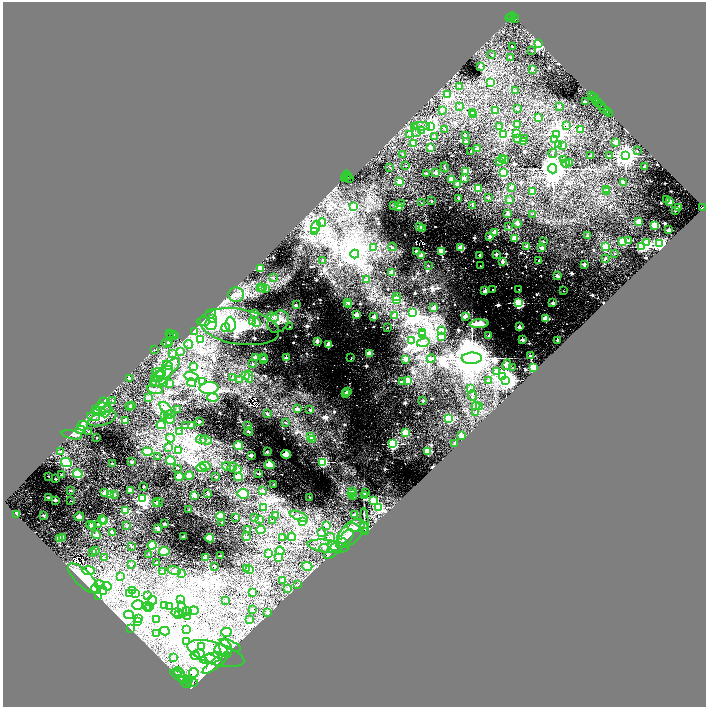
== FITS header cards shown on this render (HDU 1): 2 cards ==
NAXIS1  =                 2814
NAXIS2  =                 2817

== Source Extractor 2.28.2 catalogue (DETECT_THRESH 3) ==
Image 2814 x 2817 px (HDU 1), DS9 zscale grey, zoomed out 1/4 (1 PNG px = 4 x 4 image px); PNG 708 x 709 px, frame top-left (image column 4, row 2817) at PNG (3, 2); each listed source drawn as its Kron ellipse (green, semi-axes under 4 px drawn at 4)
Background 1.34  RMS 0.11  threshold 0.334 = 3 sigma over >= 5 px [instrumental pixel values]
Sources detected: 1605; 740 cannot appear on this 1/4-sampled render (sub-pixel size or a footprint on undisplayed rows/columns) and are neither listed nor drawn; of the other 865, the 500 brightest by FLUX_AUTO listed and drawn (365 fainter detections omitted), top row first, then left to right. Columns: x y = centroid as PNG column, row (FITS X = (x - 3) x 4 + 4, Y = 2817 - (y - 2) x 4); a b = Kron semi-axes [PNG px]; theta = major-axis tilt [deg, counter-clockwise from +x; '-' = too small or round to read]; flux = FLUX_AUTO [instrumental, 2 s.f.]
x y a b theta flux
511 17 4 2 - 2100
510 18 4 1 - 1300
515 18 4 2 - 3400
539 43 2 2 - 31000
512 47 3 2 - 77
531 50 2 1 - 97
492 54 2 2 - 140
511 57 2 2 - 170
481 67 2 2 - 370
532 70 2 1 - 330
490 82 2 2 - 4200
459 87 2 1 - 120
515 91 2 1 - 180
447 95 2 2 - 13000
592 96 3 1 - 1100
594 98 5 1 - 910
596 100 2 1 - 230
585 102 2 1 - 370
597 102 2 1 - 390
599 102 2 1 - 650
460 106 2 1 - 150
559 106 2 2 - 280
602 106 2 2 - 870
604 108 3 1 - 1300
517 109 2 1 - 300
442 110 3 2 - 100
496 111 2 2 - 930
607 111 2 1 - 390
472 113 2 2 - 380
473 114 2 1 - 180
610 114 2 1 - 130
538 118 2 2 - 1300
517 125 2 2 - 540
566 125 2 2 - 130
422 126 8 2 -1 120
430 126 3 2 - 34000
499 126 2 1 - 270
415 127 3 2 - 80
444 129 2 1 - 98
580 130 2 2 - 1100
421 131 3 2 - 280
417 132 2 2 - 100
517 133 2 2 - 640
410 134 2 2 - 430
504 134 3 2 - 23000
556 134 3 2 - 34000
465 135 2 2 - 380
434 137 2 2 - 290
525 138 2 1 - 98
518 139 2 1 - 430
554 140 3 2 - 400
523 141 2 1 - 480
466 142 2 1 - 270
615 142 2 2 - 1100
413 144 2 2 - 200
559 145 2 2 - 120
562 146 2 2 - 120
430 147 3 2 - 1200
477 149 2 2 - 530
471 151 2 1 - 350
637 151 2 1 - 110
553 153 4 2 - 120
403 154 2 1 - 130
625 155 3 3 - 100000
591 156 2 1 - 360
609 156 2 1 - 260
503 158 2 1 - 190
505 159 2 2 - 670
503 160 2 2 - 560
563 160 2 1 - 160
500 162 2 1 - 470
569 162 2 2 - 1700
566 164 4 2 - 260
406 166 2 1 - 130
645 166 2 1 - 270
390 167 2 1 - 79
445 167 5 2 - 80
552 169 5 4 - 150000
466 171 2 2 - 7700
426 173 2 1 - 230
436 173 2 2 - 1500
503 173 2 2 - 21000
346 175 5 2 - 2500
349 177 2 2 - 1200
344 178 2 1 - 310
350 178 3 1 - 1500
464 178 2 2 - 400
451 180 2 2 - 1800
400 181 3 2 - 970
623 182 2 1 - 97
458 184 2 2 - 1600
511 187 4 3 - 100
478 188 3 3 - 2000
607 189 2 2 - 79
532 192 2 2 - 940
606 192 2 2 - 74
459 198 2 1 - 320
488 198 2 2 - 160
666 199 2 1 - 83
509 200 2 1 - 250
432 201 2 1 - 160
670 202 2 2 - 1800
402 203 2 1 - 88
422 203 2 1 - 100
394 205 2 2 - 460
473 205 2 1 - 120
353 206 2 2 - 7100
399 207 2 2 - 1800
703 207 2 1 - 120
679 208 2 2 - 1400
675 211 2 1 - 170
508 214 2 2 - 710
533 214 2 1 - 87
322 222 4 2 - 140
638 222 2 2 - 950
517 223 2 2 - 980
655 225 2 2 - 7500
509 226 2 2 - 94
316 227 6 3 65 590
420 227 3 2 - 1200
423 229 2 2 - 410
669 230 2 2 - 790
315 231 3 3 - 270
494 232 2 2 - 1500
490 236 2 2 - 640
588 236 2 2 - 440
515 238 2 2 - 1400
628 240 2 2 - 210
623 241 2 2 - 9300
543 242 2 1 - 93
646 243 2 2 - 18000
659 243 3 2 - 40000
527 246 2 2 - 480
392 247 4 3 - 81
605 247 2 2 - 3800
641 247 2 2 - 22000
373 248 2 2 - 550
461 248 2 2 - 6000
542 248 2 2 - 510
416 251 2 2 - 670
441 251 2 2 - 7600
355 254 4 2 - 92
496 254 2 2 - 470
615 254 2 1 - 180
421 255 2 2 - 980
480 255 2 1 - 510
605 258 2 2 - 150
539 260 2 1 - 180
323 261 2 1 - 100
502 262 2 2 - 910
584 264 2 1 - 360
428 266 2 1 - 100
480 266 2 1 - 89
260 268 2 2 - 8000
392 273 2 2 - 1800
557 276 2 2 - 580
273 278 2 2 - 83
367 280 2 2 - 420
262 287 2 2 - 170
261 288 2 2 - 76
266 289 2 2 - 260
493 290 2 1 - 160
519 290 2 1 - 100
485 291 2 2 - 1100
564 291 2 1 - 75
236 295 7 7 - 400
397 296 2 2 - 190
397 300 2 2 - 5500
348 302 2 2 - 510
518 303 3 2 - 29000
553 303 2 2 - 690
349 304 2 1 - 400
296 305 2 1 - 330
434 308 2 2 - 860
255 313 2 2 - 1100
413 313 3 2 - 23000
210 314 6 2 33 73
357 315 2 2 - 2000
394 316 2 2 - 560
465 316 2 2 - 710
273 317 6 4 -19 210
374 317 2 2 - 1100
213 318 2 2 - 180
546 319 2 2 - 3800
252 321 2 2 - 440
203 322 7 3 2 130
256 322 3 2 - 840
278 322 12 9 49 1200
211 324 6 6 - 350
230 324 7 5 -88 710
479 324 9 3 1 5600
239 327 40 17 -8 2500
290 327 2 2 - 75
519 327 2 2 - 960
225 328 4 4 - 340
387 328 2 1 - 91
195 331 2 1 - 590
441 331 3 2 - 330
170 333 4 1 - 490
423 333 2 2 - 120
173 334 2 1 - 880
172 335 5 1 - 600
174 335 2 2 - 1400
423 335 2 2 - 1100
489 335 2 2 - 600
442 337 2 2 - 2000
201 339 2 2 - 9100
412 340 4 2 - 83
522 340 2 2 - 620
557 340 2 1 - 430
317 341 2 2 - 1000
170 342 3 2 - 330
423 342 6 2 14 130
167 343 5 2 - 84
189 344 4 3 - 110
328 345 2 2 - 3200
154 350 2 1 - 74
180 352 3 2 - 100
172 353 4 2 - 89
369 354 2 2 - 3500
530 356 2 2 - 380
255 357 2 1 - 440
263 358 2 2 - 85
286 358 2 2 - 960
351 358 2 1 - 130
472 358 10 5 1 450000
264 359 2 2 - 510
405 359 2 2 - 2200
431 359 4 2 - 180
252 364 2 1 - 240
507 364 5 3 - 1900
168 365 5 2 - 110
193 366 4 2 - 98
513 368 2 1 - 130
533 368 2 2 - 18000
167 370 16 6 42 560
496 372 2 2 - 1100
159 373 7 3 -13 150
159 375 4 2 - 150
246 375 3 3 - 95
162 376 13 6 44 580
503 376 2 2 - 13000
191 377 7 3 -13 250
249 377 6 4 -83 200
129 378 3 2 - 110
154 378 2 2 - 180
233 378 2 1 - 280
239 379 2 2 - 88
506 380 4 3 - 110000
202 381 4 3 - 320
408 381 2 2 - 6100
489 381 2 2 - 540
402 382 2 1 - 340
154 383 2 1 - 120
163 383 4 3 - 520
192 383 4 3 - 1100
170 384 3 2 - 170
209 388 9 6 2 3500
155 389 8 2 -12 100
470 389 3 2 - 830
348 392 2 2 - 1700
346 393 3 2 - 150
347 393 2 1 - 190
472 395 5 2 - 93
149 397 4 3 - 240
213 398 5 3 - 450
113 401 3 2 - 110
423 401 2 1 - 540
103 403 5 4 - 1500
132 405 4 2 - 150
476 406 4 2 - 92
129 407 3 2 - 160
479 407 2 2 - 750
104 408 8 5 -10 380
166 408 8 4 -46 220
297 409 2 2 - 710
96 410 3 3 - 75
178 410 2 1 - 160
309 410 2 1 - 130
106 411 6 5 - 270
99 412 7 2 0 200
475 413 2 1 - 95
170 414 6 3 23 180
267 414 2 2 - 260
164 415 4 2 - 370
93 417 6 3 -14 230
102 419 14 6 17 510
169 419 5 3 - 1400
448 419 2 2 - 13000
125 421 4 3 - 510
199 421 3 2 - 190
286 422 2 1 - 170
161 425 4 4 - 1300
191 425 2 2 - 160
82 426 5 5 - 660
185 426 2 1 - 95
248 426 4 2 - 89
80 430 5 4 - 200
88 431 3 1 - 75
179 431 4 2 - 100
249 432 4 2 - 170
405 433 2 2 - 15000
72 435 10 4 -11 190
461 435 2 2 - 2000
96 437 2 1 - 110
311 437 2 2 - 710
170 438 4 3 - 280
312 439 2 2 - 570
201 440 5 2 - 110
206 440 6 2 -18 120
392 444 2 2 - 30000
455 444 2 2 - 610
239 446 4 3 - 1600
168 447 4 2 - 160
60 451 3 2 - 95
179 451 4 3 - 390
428 451 2 2 - 8700
147 452 5 4 - 1900
267 452 3 2 - 230
286 454 5 4 - 1400
251 455 3 2 - 250
158 456 2 1 - 97
171 461 5 4 - 1700
66 462 5 4 - 5500
131 462 3 3 - 180
323 462 2 2 - 19000
112 464 2 2 - 110
269 465 5 4 - 1200
205 466 5 4 - 850
227 466 4 2 - 120
232 467 5 2 - 75
178 468 2 1 - 79
201 468 5 3 - 410
237 470 4 2 - 98
78 474 5 4 - 4400
259 474 3 2 - 170
62 475 3 2 - 100
189 475 4 2 - 400
48 476 2 1 - 73
179 477 4 3 - 740
216 477 2 1 - 130
239 477 4 4 - 1500
55 479 2 1 - 160
273 484 2 1 - 96
144 486 3 2 - 110
70 490 3 2 - 100
130 491 3 2 - 410
263 491 4 2 - 250
352 491 2 1 - 130
105 493 4 3 - 550
208 493 2 2 - 190
351 493 2 1 - 340
365 493 2 1 - 170
243 494 5 5 - 2500
111 495 4 3 - 1200
114 495 3 2 - 140
195 495 4 3 - 520
354 496 2 1 - 930
364 496 3 2 - 440
49 497 3 2 - 190
310 497 3 2 - 88
142 499 4 3 - 26000
55 500 3 2 - 290
373 500 2 2 - 4100
71 501 3 2 - 91
158 502 5 3 - 110
157 504 4 3 - 310
263 507 3 2 - 550
378 507 3 2 - 22000
126 510 4 3 - 1200
189 510 3 2 - 100
17 514 3 2 - 490
275 515 2 1 - 130
355 515 2 2 - 770
44 516 4 2 - 250
220 516 4 4 - 540
299 516 10 3 -24 190
79 517 5 3 - 690
236 518 4 2 - 100
254 518 3 2 - 96
102 520 4 3 - 3000
103 520 4 3 - 2600
259 520 3 2 - 120
273 521 2 1 - 110
302 521 4 2 - 220
222 522 3 2 - 86
364 522 13 1 -89 290
99 524 4 2 - 170
164 524 3 2 - 230
90 525 4 3 - 430
326 525 4 3 - 500
92 526 2 2 - 150
126 526 3 2 - 130
353 527 6 3 -18 190
158 528 4 2 - 320
364 528 5 2 - 300
247 529 2 1 - 150
261 530 4 3 - 1000
366 531 2 1 - 220
112 532 3 2 - 240
321 532 3 2 - 160
350 533 18 9 47 860
96 535 4 3 - 460
62 537 3 2 - 280
184 537 3 2 - 270
246 537 3 2 - 140
292 537 4 3 - 320
330 537 5 2 - 80
60 538 4 3 - 1200
209 538 4 4 - 3500
282 538 3 2 - 140
345 539 11 5 45 330
152 545 4 4 - 4000
132 546 3 2 - 97
328 546 21 6 -7 730
335 546 7 4 -23 590
324 548 5 2 - 98
335 548 14 5 43 1300
95 550 3 2 - 90
164 551 5 4 - 2000
280 551 4 4 - 1200
93 552 3 2 - 170
149 554 3 2 - 100
268 554 3 2 - 310
221 556 2 2 - 210
278 557 3 2 - 120
104 558 4 2 - 82
206 558 4 3 - 760
157 563 2 1 - 120
131 564 3 2 - 90
215 566 2 1 - 99
307 566 5 4 - 420
247 568 3 3 - 280
174 570 7 3 -15 200
250 570 3 3 - 370
89 571 6 4 -1 610
162 572 3 2 - 230
181 573 3 2 - 170
120 577 3 2 - 84
83 578 19 8 -45 2700
283 580 3 2 - 200
100 585 5 2 - 82
298 585 3 2 - 99
107 586 5 2 - 120
96 589 5 2 - 120
288 589 3 2 - 130
103 590 4 3 - 140
133 591 4 2 - 210
252 592 4 3 - 260
135 593 3 2 - 160
130 594 4 3 - 1000
148 595 2 1 - 75
98 596 2 2 - 110
181 599 4 3 - 45000
152 600 4 3 - 1200
226 600 3 2 - 74
138 605 5 5 - 1800
149 606 4 3 - 270
164 606 4 2 - 230
170 606 3 2 - 200
147 607 4 2 - 120
148 609 4 2 - 82
182 610 8 3 -80 200
252 610 2 1 - 75
187 611 4 3 - 280
194 611 4 3 - 420
177 612 6 4 -1 1500
268 612 4 2 - 160
129 615 5 2 - 87
178 615 4 2 - 690
187 617 4 3 - 930
139 619 3 2 - 330
156 620 2 2 - 100
250 620 3 2 - 110
138 622 4 2 - 120
131 628 3 1 - 150
187 629 3 3 - 390
165 631 4 2 - 100
226 632 5 4 - 990
157 633 3 2 - 98
186 641 4 3 - 330
230 645 11 4 -25 340
202 647 4 2 - 460
226 648 9 6 -76 850
221 650 6 6 - 800
216 653 29 11 -17 1300
199 654 5 2 - 160
195 656 4 4 - 380
173 657 2 2 - 150
211 658 11 5 14 590
215 661 10 3 -28 260
216 663 16 4 38 430
178 671 5 2 - 88
180 673 5 3 - 260
194 673 5 4 - 330
181 677 12 4 -33 350
182 680 4 3 - 99
190 680 3 3 - 91
186 683 5 2 - 130
192 683 6 2 1 75
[365 fainter detections neither listed nor drawn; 740 sub-pixel or undisplayed-footprint detections neither listed nor drawn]